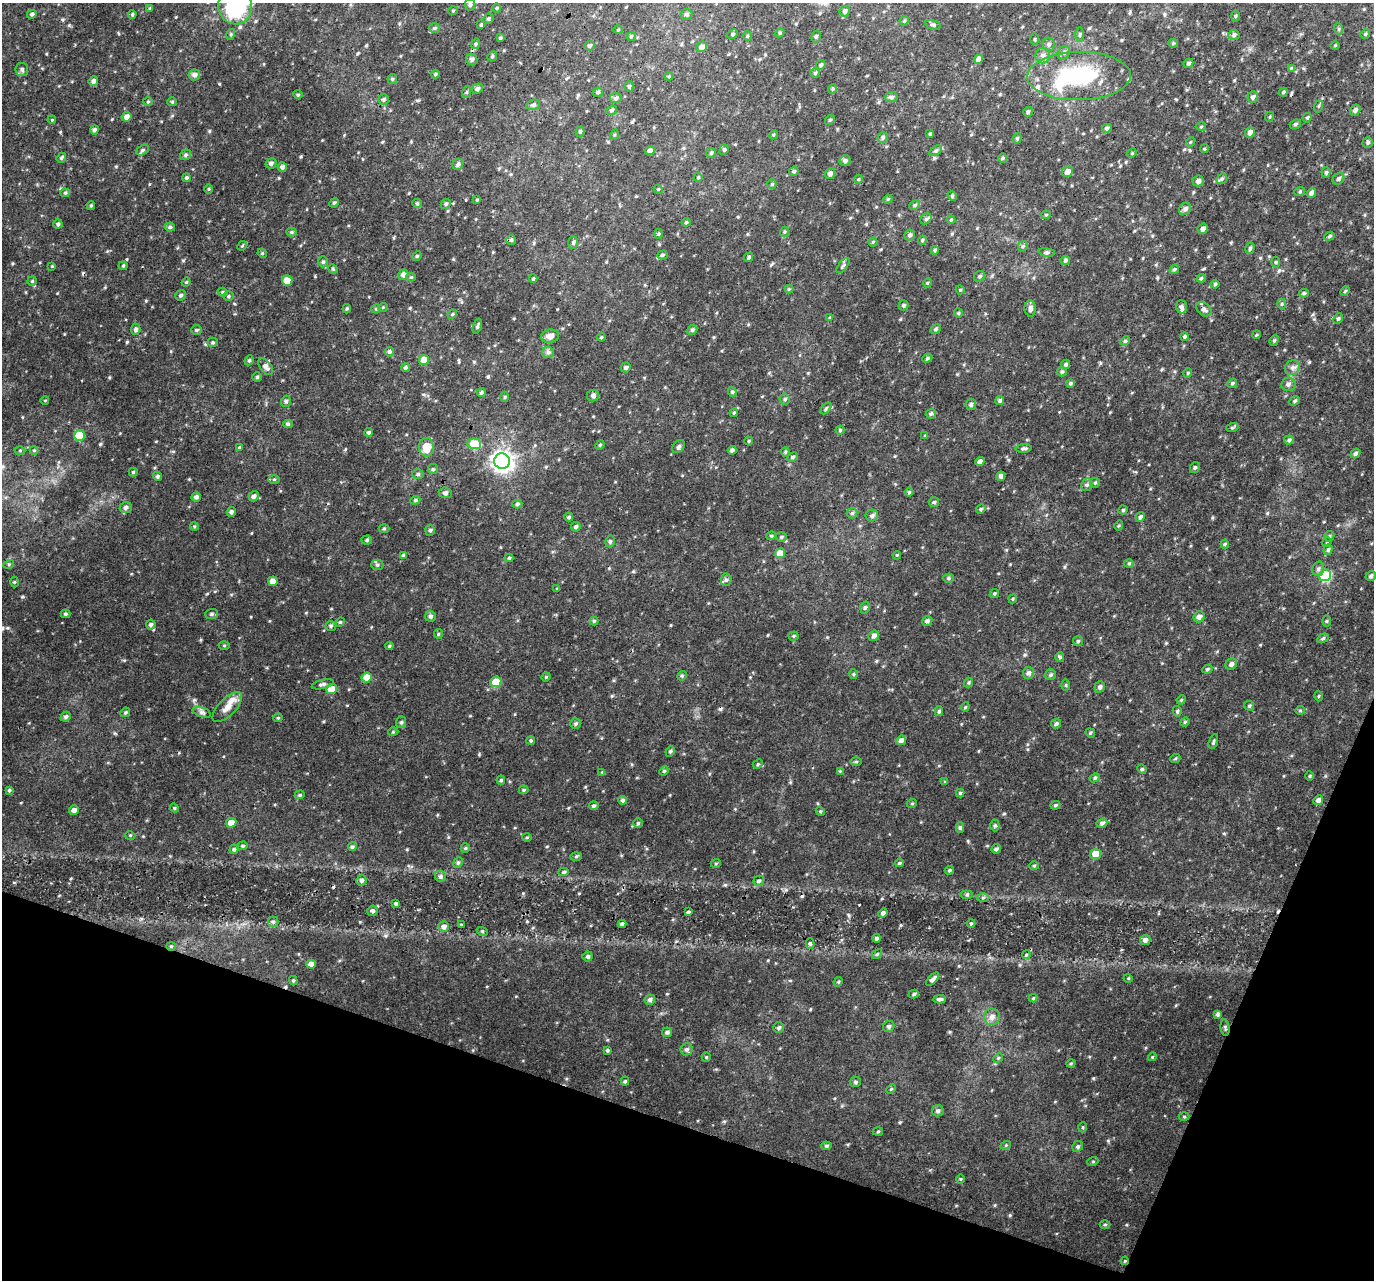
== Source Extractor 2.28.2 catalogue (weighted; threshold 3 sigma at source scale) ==
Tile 15 of 4 x 4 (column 3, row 4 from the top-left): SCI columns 2775-4146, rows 330-1607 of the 5540 x 5708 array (HDU 1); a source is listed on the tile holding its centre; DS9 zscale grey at full resolution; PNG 1376 x 1282 px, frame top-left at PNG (2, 3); each listed source drawn as its Kron ellipse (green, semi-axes under 4 px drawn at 4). Shown black and unused: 17% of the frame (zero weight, under 3 of 4 exposures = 5% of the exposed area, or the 3 px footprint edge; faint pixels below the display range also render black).
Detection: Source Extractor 2.28.2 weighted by HDU 2 'WHT'; one run over the whole footprint, this tile lists its part. Background 0.063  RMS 0.0067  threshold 0.0303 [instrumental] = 3 sigma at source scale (4.5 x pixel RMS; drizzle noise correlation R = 1.50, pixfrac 1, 0.0396/0.0396 arcsec/px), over >= 5 px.
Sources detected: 470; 1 inside a brighter object's white glare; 5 cosmic-ray / hot-pixel residue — neither listed nor drawn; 5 inside a brighter listed object's ellipse — not listed separately; the other 459 listed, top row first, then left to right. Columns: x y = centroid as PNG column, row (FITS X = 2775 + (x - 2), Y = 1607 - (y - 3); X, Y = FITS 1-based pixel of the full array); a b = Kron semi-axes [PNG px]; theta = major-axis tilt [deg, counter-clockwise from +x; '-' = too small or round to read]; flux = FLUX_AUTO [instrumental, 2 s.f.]
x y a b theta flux
470 5 6 5 - 1.3
235 6 18 16 -79 63
150 8 4 4 - 0.69
497 8 5 3 - 0.63
453 11 5 3 - 0.55
845 11 5 5 - 1.5
32 14 5 4 - 1.4
132 14 4 3 - 0.85
687 14 6 5 - 1.4
1235 16 5 3 - 0.67
488 19 5 4 - 0.96
904 21 5 4 - 0.72
481 25 4 3 - 0.87
933 25 8 4 -14 1.1
434 28 6 5 - 1.1
1339 29 6 4 -72 0.82
618 30 5 3 - 0.62
780 33 4 4 - 0.87
231 34 5 3 - 0.75
733 34 5 4 - 0.93
1080 34 7 3 89 0.93
1365 34 5 4 - 0.79
1234 35 5 5 - 1.2
631 36 5 4 - 0.76
747 36 5 3 - 0.65
816 36 6 4 74 1.1
500 38 4 3 - 0.93
1035 39 5 3 - 0.67
1173 43 4 4 - 0.64
476 44 5 4 - 1
1049 44 7 6 - 1.4
1335 45 4 3 - 0.48
590 46 5 5 - 1.2
702 47 5 5 - 2.4
1064 53 7 6 - 1.6
492 56 5 4 - 0.83
1043 56 8 7 - 2.4
472 59 6 5 - 1.7
979 59 4 4 - 3.5
1188 63 5 4 - 1.4
821 65 5 4 - 1.1
1291 68 3 3 - 0.54
22 69 6 6 - 1.5
815 73 5 5 - 0.99
435 74 4 4 - 0.77
194 75 6 5 - 2.5
669 76 4 4 - 0.72
1079 76 51 24 1 50
392 79 5 5 - 0.89
93 81 5 4 - 1.9
629 86 5 4 - 1
477 89 5 5 - 1.5
832 89 5 3 - 0.76
467 92 6 4 71 0.8
598 92 5 4 - 1.1
1283 92 4 3 - 0.76
298 95 5 3 - 0.64
891 97 6 5 - 1.5
1253 97 6 5 - 1.6
616 98 6 5 - 1.3
383 100 5 5 - 1.1
148 101 5 3 - 0.65
172 102 4 4 - 0.74
533 105 7 5 19 1.4
1319 106 6 4 70 0.82
612 110 5 4 - 1.2
1355 110 6 5 - 1.6
1028 112 5 4 - 1.1
126 117 5 4 - 2.7
1269 117 5 3 - 0.6
1307 118 5 3 - 0.87
52 120 4 3 - 0.53
830 120 5 4 - 0.8
1295 124 6 4 22 1.1
1201 127 5 3 - 0.64
1107 128 5 4 - 1.5
94 130 4 4 - 1.5
580 132 5 4 - 1
1250 132 5 4 - 2.7
930 134 4 4 - 0.82
614 135 5 3 - 0.56
773 135 4 3 - 0.61
883 137 6 5 - 1.3
1017 138 5 4 - 0.97
1190 142 5 3 - 0.54
1368 142 5 5 - 1.3
1204 149 4 3 - 0.59
143 150 7 4 28 1.1
724 150 5 4 - 0.92
650 151 5 4 - 2.1
935 151 7 4 31 1.2
711 153 5 5 - 1
1132 153 5 4 - 0.63
185 155 6 5 - 1.3
61 158 5 4 - 0.89
1003 158 5 4 - 0.85
845 161 5 5 - 1.7
271 163 5 5 - 1.7
458 164 6 5 - 1.5
282 167 5 4 - 1.6
794 171 5 4 - 1.1
1067 172 5 5 - 3.3
1326 172 5 4 - 1
830 173 6 5 - 2.1
698 177 4 4 - 0.75
186 178 4 4 - 1.1
859 179 4 3 - 0.61
1222 179 6 4 45 0.97
1338 179 6 5 - 1.3
1198 181 5 5 - 2.5
772 184 5 4 - 0.76
209 189 5 3 - 0.59
658 189 5 3 - 0.6
1300 191 5 3 - 0.71
65 193 4 4 - 0.78
1311 193 5 4 - 1.8
952 196 5 4 - 0.92
888 199 5 4 - 0.65
477 200 4 3 - 0.68
334 203 5 4 - 0.91
417 203 5 4 - 0.86
446 204 5 4 - 1.1
91 205 4 3 - 0.73
915 205 6 4 26 0.99
1185 209 7 5 49 2
1046 215 4 4 - 0.72
926 219 6 5 - 1.1
951 220 4 4 - 0.63
686 222 4 4 - 0.78
58 224 4 4 - 1.2
170 227 5 4 - 1.1
1203 229 5 5 - 2.5
291 232 5 4 - 0.81
784 232 5 3 - 0.72
659 234 5 3 - 0.7
910 235 5 5 - 1.5
1329 236 5 4 - 0.94
511 240 5 5 - 1
922 240 4 4 - 0.9
873 242 4 4 - 0.68
573 243 6 5 - 1.1
242 246 5 4 - 0.69
1023 246 5 5 - 0.98
1250 248 6 4 75 1.2
935 250 4 4 - 0.77
1047 252 8 4 -8 1.1
262 253 5 4 - 0.65
662 255 5 4 - 1.1
417 256 5 4 - 0.75
749 257 5 4 - 1.1
1065 260 5 4 - 1.2
323 262 5 5 - 1.2
1275 262 5 3 - 0.67
843 265 9 3 50 0.88
52 266 4 3 - 0.51
123 266 4 4 - 0.78
333 269 5 4 - 0.7
1174 269 5 4 - 1
403 275 5 5 - 2.9
980 276 6 5 - 1.2
411 277 4 4 - 0.66
1201 278 4 3 - 0.8
533 279 4 4 - 0.76
287 280 5 5 - 6.5
32 281 5 4 - 0.82
186 282 4 3 - 0.72
927 283 4 3 - 0.59
1215 284 4 4 - 1
789 289 4 4 - 0.63
960 290 5 4 - 0.78
1345 291 5 3 - 0.68
223 292 5 4 - 0.85
1304 293 5 4 - 0.89
181 295 5 4 - 1.2
228 296 5 5 - 0.96
1282 304 5 3 - 0.69
903 305 5 5 - 1
383 307 5 3 - 0.53
1181 307 6 5 - 1.7
1030 308 8 5 -86 2.4
347 309 5 4 - 0.82
376 309 4 4 - 0.69
1204 309 8 6 -38 1.9
958 313 5 4 - 0.82
452 314 5 4 - 0.71
830 318 4 4 - 0.67
1338 319 6 4 62 0.96
477 326 7 4 72 1.1
136 329 5 4 - 1.5
935 329 6 4 28 1
196 330 5 4 - 0.93
692 330 5 4 - 1.3
1256 335 4 3 - 0.65
550 336 9 6 12 4
601 337 4 3 - 0.7
1184 337 4 4 - 1.1
1274 340 5 4 - 0.93
1125 341 5 4 - 0.89
213 342 5 4 - 0.84
389 352 5 4 - 1.3
548 352 6 5 - 1.3
927 358 5 4 - 0.86
249 360 5 4 - 0.91
424 360 5 5 - 7.2
1066 364 5 4 - 1.3
266 366 10 5 -54 2.7
626 367 5 5 - 1.3
405 368 4 4 - 1.1
1292 368 8 7 - 2.3
1062 372 5 4 - 0.89
1188 373 5 4 - 0.74
257 377 4 4 - 0.96
1070 383 4 4 - 1
1232 383 5 4 - 0.97
1288 384 7 6 - 1.7
481 392 4 4 - 0.95
732 392 5 4 - 0.96
593 395 6 5 - 1.4
505 397 5 3 - 0.69
785 399 5 5 - 0.97
45 400 4 3 - 0.47
1000 400 4 4 - 1.2
286 401 5 5 - 1.3
1295 401 6 4 41 1
971 405 5 5 - 1.3
826 408 7 4 53 1.2
734 413 4 3 - 0.79
931 414 5 5 - 1.2
288 424 5 4 - 0.91
1232 428 6 4 18 0.81
840 430 4 4 - 0.91
368 432 4 4 - 1
80 435 5 5 - 19
925 436 4 4 - 0.6
1289 440 5 4 - 1.1
749 441 4 4 - 0.71
474 444 7 5 -3 18
600 445 5 4 - 0.75
239 447 4 3 - 0.59
426 447 9 7 -86 9.7
679 447 7 5 45 1.5
1024 449 8 4 4 1.3
34 450 4 4 - 0.6
732 450 4 4 - 1.6
20 451 5 3 - 0.67
785 452 4 4 - 0.75
1355 453 5 4 - 1.5
792 457 6 4 28 1.1
502 461 8 7 - 330
980 462 5 4 - 2.4
1195 467 6 4 59 1.1
433 469 5 5 - 1
133 472 4 4 - 0.74
418 474 5 5 - 1.1
158 476 4 4 - 1.1
1001 476 5 4 - 1.9
274 479 5 4 - 0.72
1095 483 5 4 - 0.82
1087 485 6 5 - 1.5
909 492 4 4 - 0.79
445 493 6 5 - 1.5
254 496 5 4 - 1.6
196 497 5 4 - 1.8
415 500 5 4 - 1
934 502 5 5 - 0.99
517 504 5 4 - 0.97
126 507 6 5 - 1.9
981 509 5 4 - 0.82
1123 510 4 4 - 0.85
231 512 5 4 - 1.5
852 513 5 5 - 1.1
872 516 6 6 - 1.6
569 517 4 4 - 0.93
1140 517 5 4 - 1.4
1119 525 5 3 - 0.69
194 526 4 3 - 0.68
576 527 5 4 - 1.3
384 528 5 3 - 0.62
430 530 5 5 - 1.1
771 536 5 3 - 0.62
1329 536 6 4 44 0.9
781 537 5 4 - 1.1
367 540 5 4 - 0.95
610 541 6 4 75 1.2
1327 542 5 4 - 0.69
1225 544 4 4 - 0.74
1328 550 5 4 - 1.1
780 553 5 4 - 7.5
403 555 4 4 - 0.89
897 555 4 3 - 0.55
509 558 4 4 - 0.8
1129 563 5 3 - 0.7
9 564 5 3 - 0.68
377 565 6 5 - 1.3
1318 569 7 5 74 1.8
1325 575 6 5 - 44
1371 576 5 4 - 1.3
949 578 5 4 - 0.93
726 580 6 5 - 1.3
273 581 5 4 - 4
14 582 5 3 - 0.61
557 589 4 4 - 0.55
994 594 5 4 - 0.85
1013 599 5 4 - 0.73
865 607 6 4 74 1.2
65 614 5 4 - 0.91
212 614 6 5 - 1.3
430 616 5 5 - 1.6
1199 617 5 5 - 2.5
594 621 4 4 - 0.89
927 621 5 5 - 1.4
1327 621 5 4 - 0.73
340 622 5 4 - 0.72
151 625 5 5 - 1.4
331 626 5 5 - 1.1
438 634 5 4 - 0.74
793 636 5 4 - 0.8
874 636 5 5 - 2.1
1323 638 6 4 30 1
1078 641 5 5 - 0.92
224 645 5 3 - 0.66
389 646 4 4 - 0.76
1060 657 5 4 - 0.86
1231 664 6 5 - 1.8
1207 669 5 4 - 0.97
1028 673 6 5 - 1.9
853 674 5 3 - 0.63
1051 675 5 5 - 1.2
682 676 5 4 - 0.91
367 677 5 5 - 9.7
546 677 4 4 - 0.68
496 682 5 5 - 14
969 683 5 4 - 0.88
323 684 11 4 13 1.7
1066 685 5 4 - 0.69
1100 687 6 5 - 1.6
331 689 5 5 - 8.2
1319 696 5 3 - 0.64
1181 700 5 4 - 0.66
1249 706 5 4 - 0.95
227 707 19 8 45 5.5
965 707 4 3 - 0.6
1300 710 4 4 - 0.77
939 711 5 4 - 1.2
1177 711 5 4 - 0.98
125 712 5 4 - 0.87
202 712 9 4 -18 1.6
66 717 5 4 - 1.4
278 718 4 4 - 0.76
401 722 6 5 - 1.2
1185 722 5 4 - 0.82
576 723 5 5 - 1.1
1056 724 5 4 - 1.4
393 732 5 3 - 0.59
1090 733 5 4 - 0.85
531 740 4 4 - 0.98
901 740 5 4 - 2.7
1213 741 8 3 70 0.97
670 751 5 4 - 0.92
1175 759 5 3 - 0.66
856 762 5 3 - 0.76
758 764 5 4 - 0.73
1142 769 5 4 - 0.82
664 771 5 4 - 0.84
840 771 4 4 - 0.53
602 772 4 4 - 0.49
1310 776 5 3 - 0.63
1095 778 5 4 - 0.96
501 780 4 4 - 1
945 782 4 4 - 0.62
9 790 4 3 - 0.83
524 790 5 4 - 0.79
960 793 4 4 - 0.96
300 795 5 4 - 0.84
622 800 4 4 - 1.2
1318 800 5 4 - 2.1
912 803 5 3 - 0.56
1055 805 5 4 - 0.93
594 806 5 4 - 1.1
174 808 4 4 - 0.77
74 810 5 4 - 2.5
820 811 5 3 - 0.73
231 823 5 4 - 4.5
638 823 4 4 - 0.88
1102 823 5 4 - 1.5
995 825 6 4 -90 1
960 827 5 4 - 1.2
130 835 5 3 - 0.6
527 837 5 3 - 0.62
243 846 5 4 - 0.89
352 847 4 4 - 1.2
465 848 5 4 - 0.75
234 849 5 4 - 1.1
996 849 5 4 - 1.4
1095 854 5 5 - 8.3
576 856 5 4 - 0.74
458 863 5 4 - 1.1
716 863 5 3 - 0.64
899 863 4 3 - 0.93
1034 866 5 4 - 0.82
949 870 5 4 - 0.93
564 872 5 4 - 1.1
440 876 6 5 - 1.4
361 880 5 5 - 1.8
759 881 5 5 - 1.2
967 894 6 4 0 1.1
983 898 6 4 1 1.1
396 904 4 4 - 0.9
372 911 5 5 - 1.4
688 912 4 3 - 0.84
883 913 5 4 - 1.6
273 922 5 5 - 1.1
971 923 4 4 - 0.72
622 924 4 3 - 1.5
461 925 3 3 - 0.67
444 927 5 5 - 2.1
482 931 6 3 -19 0.77
876 938 4 4 - 1.2
1145 940 5 5 - 2.2
810 944 5 4 - 1
171 946 4 4 - 0.75
877 954 6 3 45 0.81
1026 955 4 3 - 0.68
588 956 5 5 - 1.3
311 964 5 4 - 3.9
1128 978 4 3 - 0.52
933 979 8 4 47 2.2
293 981 5 4 - 0.78
838 982 5 4 - 0.78
914 994 5 4 - 1.1
1033 998 4 4 - 0.57
939 999 6 4 1 1.7
650 1000 5 5 - 1.7
1218 1014 4 3 - 1.3
992 1017 8 8 - 3.4
889 1026 6 5 - 1.4
1225 1027 8 4 -82 1.2
779 1028 5 5 - 1.3
667 1032 5 5 - 1.4
686 1049 6 6 - 1.7
607 1050 4 3 - 0.87
706 1057 4 4 - 0.73
1152 1057 4 3 - 0.61
998 1058 5 4 - 0.91
1071 1063 5 3 - 0.71
625 1081 4 4 - 0.9
855 1082 5 5 - 1.1
891 1089 5 3 - 0.68
938 1111 5 5 - 1.5
1184 1116 5 3 - 0.65
1083 1127 5 3 - 0.6
878 1132 5 3 - 0.7
1006 1145 5 3 - 0.65
826 1146 5 4 - 1
1078 1146 5 5 - 1.2
1093 1161 5 3 - 0.65
960 1179 5 3 - 0.55
1105 1224 5 3 - 0.81
1125 1261 4 3 - 0.62
Overlapping masked pixels (flux is a lower limit): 4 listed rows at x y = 235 6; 1079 76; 171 946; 1125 1261
Isophote crosses this tile's border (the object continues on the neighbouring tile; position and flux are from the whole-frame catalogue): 1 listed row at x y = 235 6
Unlisted compact peaks at least as high as the median listed source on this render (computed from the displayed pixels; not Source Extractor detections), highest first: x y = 100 444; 69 25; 194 700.